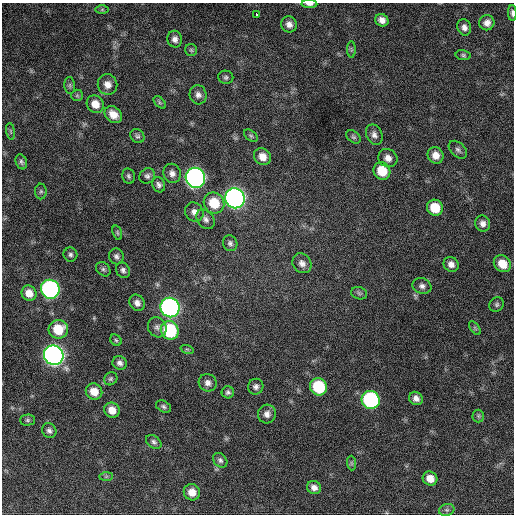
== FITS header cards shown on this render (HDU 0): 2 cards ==
NAXIS1  =                  512 / Axis length
NAXIS2  =                  512 / Axis length

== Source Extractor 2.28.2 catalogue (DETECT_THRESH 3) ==
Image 512 x 512 px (HDU 0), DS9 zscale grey, 1 PNG px = 1 image px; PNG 516 x 516 px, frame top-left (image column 1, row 512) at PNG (2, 3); each listed source drawn as its Kron ellipse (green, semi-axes under 4 px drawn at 4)
Background 823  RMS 23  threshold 68.5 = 3 sigma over >= 5 px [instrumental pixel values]
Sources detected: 89; all 89 listed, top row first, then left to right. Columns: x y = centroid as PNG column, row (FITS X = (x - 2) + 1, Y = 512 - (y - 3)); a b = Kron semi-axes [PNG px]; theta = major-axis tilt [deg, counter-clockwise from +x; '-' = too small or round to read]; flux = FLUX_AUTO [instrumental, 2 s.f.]
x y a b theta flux
309 4 8 4 -2 5600
102 10 6 4 1 2400
512 13 8 3 -90 3900
256 14 3 3 - 15000
382 20 7 6 - 9300
487 23 7 7 - 9000
289 24 8 7 - 8600
464 27 8 6 -69 7100
175 39 8 7 - 7300
191 50 6 6 - 2700
351 50 8 4 -90 2500
463 55 7 5 -10 2800
226 77 7 6 - 3800
107 84 10 10 - 12000
70 86 8 5 -84 3400
77 95 6 5 - 2400
198 95 9 8 - 7600
160 102 7 4 -46 3100
95 104 9 8 - 16000
113 114 10 7 -43 16000
11 131 8 4 -81 2500
374 135 10 8 -66 7300
137 136 7 6 - 3800
251 136 8 5 -40 3100
353 137 8 5 -40 3300
458 150 11 7 -43 5100
436 155 8 7 - 13000
262 157 9 7 -47 14000
388 158 10 9 - 11000
21 162 8 5 -70 3500
382 171 9 8 - 34000
172 173 10 8 -71 8600
129 176 8 6 -78 3600
147 176 8 7 - 5100
195 178 10 9 - 750000
159 185 8 6 -70 5400
41 191 8 6 90 3200
235 198 10 9 - 780000
214 203 11 10 - 40000
435 208 8 7 - 36000
194 212 10 9 - 8900
206 219 11 8 -52 7100
483 224 8 7 - 8100
117 233 7 4 -71 2600
230 243 8 7 - 4400
70 254 7 7 - 3900
116 256 8 7 - 5000
302 263 10 9 - 8800
451 264 8 7 - 9000
502 264 9 8 - 23000
103 269 8 6 -44 4000
123 270 8 6 -64 4900
422 286 9 7 -19 6400
50 289 10 9 - 400000
29 293 8 7 - 14000
359 293 8 6 -14 3300
137 303 8 7 - 7900
497 304 8 7 - 3500
170 308 10 9 - 610000
157 327 10 9 - 7200
475 328 8 4 -54 2300
58 329 10 9 - 37000
170 330 9 8 - 110000
116 340 6 5 - 2600
187 349 7 4 -18 2400
54 355 10 9 - 920000
120 363 7 6 - 6000
111 379 7 6 - 3300
208 383 9 8 - 8100
256 387 8 7 - 5700
319 387 9 8 - 82000
94 392 8 7 - 19000
228 392 6 6 - 3600
416 398 7 6 - 7700
371 400 9 9 - 230000
163 407 8 5 -27 3700
112 410 8 7 - 15000
267 414 9 9 - 8500
478 416 6 6 - 3000
27 420 7 5 0 3300
49 431 8 6 -52 5200
154 442 8 6 -37 4400
220 460 8 6 -48 4300
351 463 7 4 -89 2700
106 476 7 4 1 2700
430 478 7 7 - 14000
314 488 7 6 - 8300
192 492 8 8 - 16000
447 510 8 6 18 3800
At the frame edge (FLAGS 8, measured only in part): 2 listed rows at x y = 309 4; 512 13